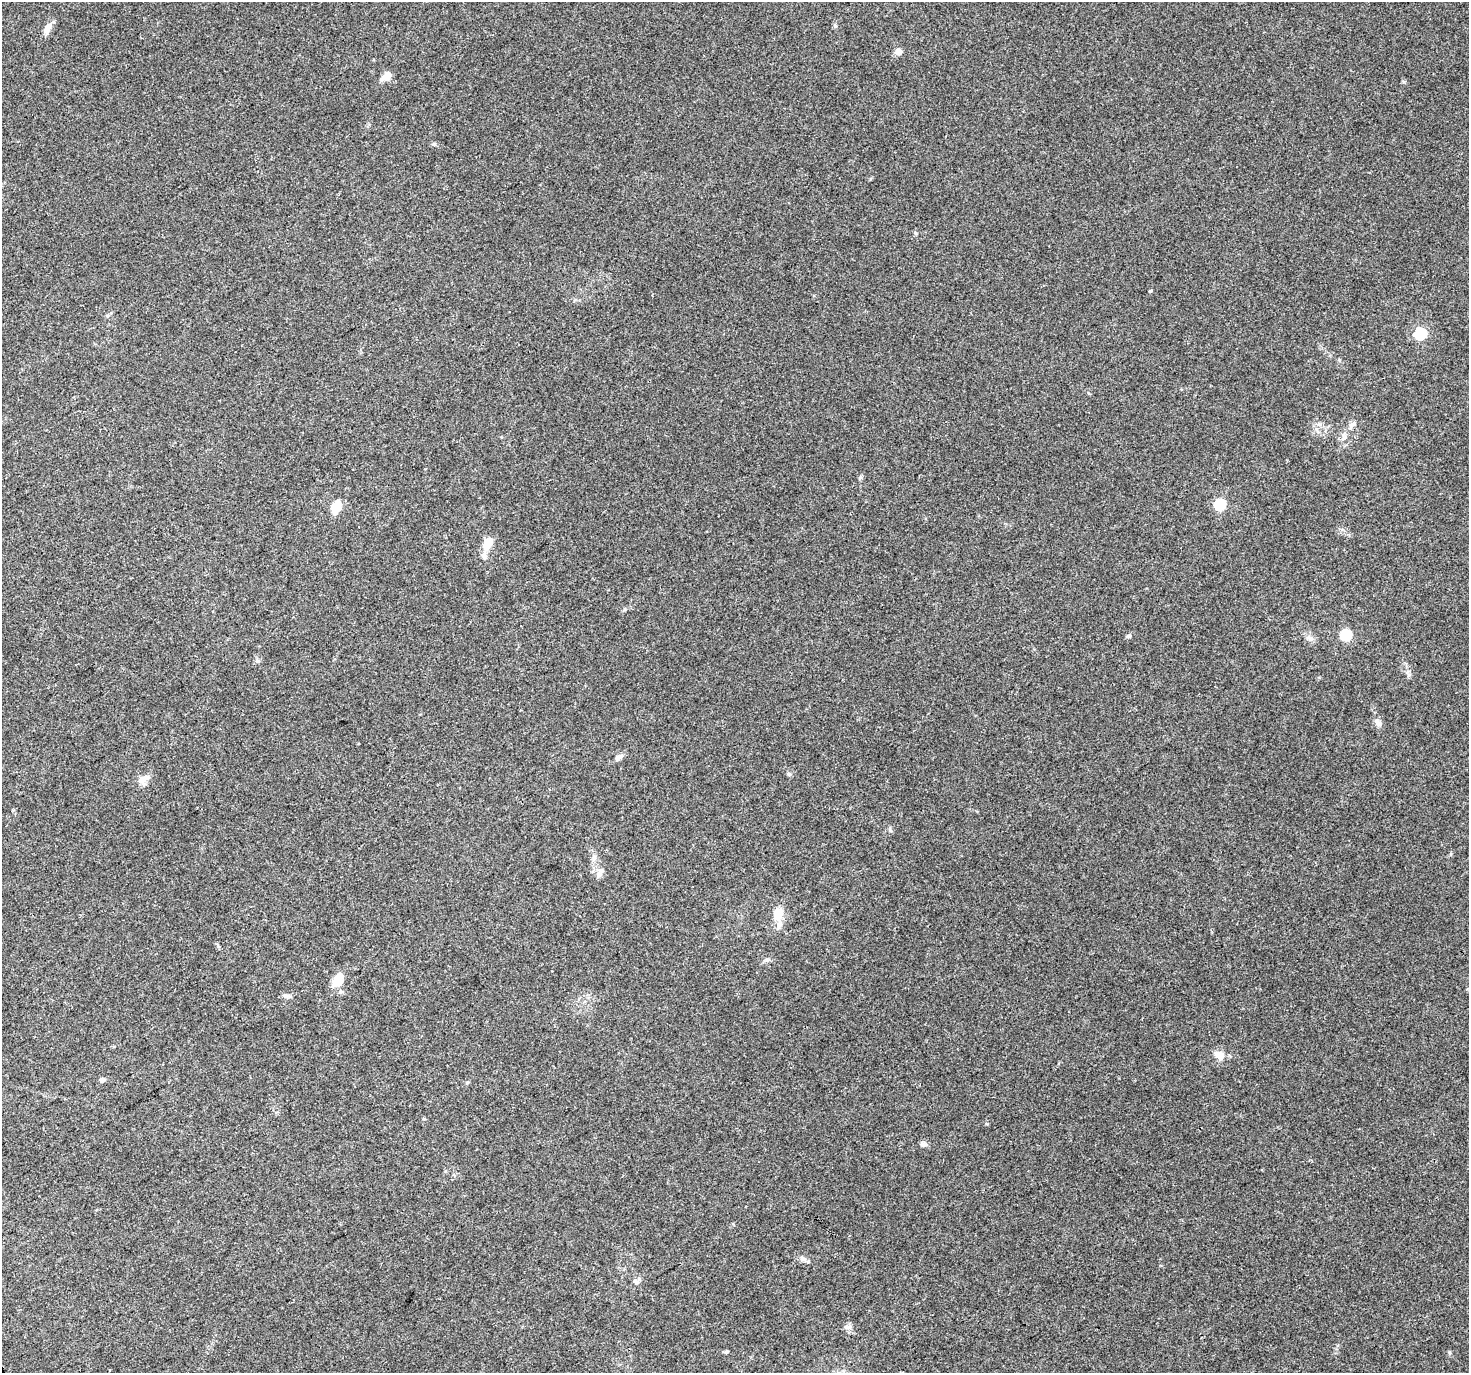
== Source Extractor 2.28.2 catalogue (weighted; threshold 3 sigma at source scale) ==
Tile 7 of 4 x 4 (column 3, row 2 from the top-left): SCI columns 2936-4402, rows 2918-4288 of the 5868 x 5773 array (HDU 1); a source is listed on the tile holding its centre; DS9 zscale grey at full resolution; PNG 1471 x 1375 px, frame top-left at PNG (2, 2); no overlay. Shown black and unused: <1% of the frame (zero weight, under 3 of 4 exposures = <1% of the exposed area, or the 3 px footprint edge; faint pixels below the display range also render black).
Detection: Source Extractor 2.28.2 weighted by HDU 2 'WHT'; one run over the whole footprint, this tile lists its part. Background 0.0767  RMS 0.0047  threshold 0.0213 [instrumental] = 3 sigma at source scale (4.5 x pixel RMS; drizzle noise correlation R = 1.50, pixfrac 1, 0.0396/0.0396 arcsec/px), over >= 5 px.
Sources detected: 36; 1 inside a brighter object's white glare — not listed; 2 inside a brighter listed object's ellipse — not listed separately; the other 33 listed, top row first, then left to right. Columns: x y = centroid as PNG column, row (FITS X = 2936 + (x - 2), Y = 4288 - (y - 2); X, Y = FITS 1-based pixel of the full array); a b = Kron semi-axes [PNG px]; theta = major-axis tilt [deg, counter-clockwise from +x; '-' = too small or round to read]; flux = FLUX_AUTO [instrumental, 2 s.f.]
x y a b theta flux
47 29 16 8 65 3.5
898 51 5 4 - 5.8
386 76 11 7 38 4.7
434 144 5 5 - 0.81
1150 291 4 3 - 0.62
1421 333 6 5 - 47
1351 425 11 5 70 1.7
860 477 6 5 - 0.79
1220 504 6 5 - 35
336 506 15 11 44 6.8
487 544 15 9 63 7.5
1346 635 6 5 - 36
1129 636 6 5 - 0.88
1309 638 9 5 -36 1.6
257 661 6 5 - 0.92
1378 723 10 7 -47 1.7
619 757 11 6 36 2
789 774 6 4 -44 0.73
144 779 17 9 41 3.8
890 830 7 4 -54 0.71
594 858 9 6 73 1.7
599 874 10 6 75 2
778 913 13 10 79 6.9
767 960 6 5 - 0.94
338 980 18 11 61 6.8
286 996 11 5 -8 1.4
1219 1055 13 9 -15 4.1
102 1080 4 4 - 2.6
923 1144 9 5 -14 1.3
803 1259 10 7 -31 1.7
636 1281 7 5 -20 1.2
846 1327 7 4 -19 0.98
726 1352 6 4 18 0.6
Unlisted compact peaks at least as high as the median listed source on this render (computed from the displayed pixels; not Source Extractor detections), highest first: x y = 1404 82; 835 26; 1449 1352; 625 609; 1409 675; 915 233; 987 1124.